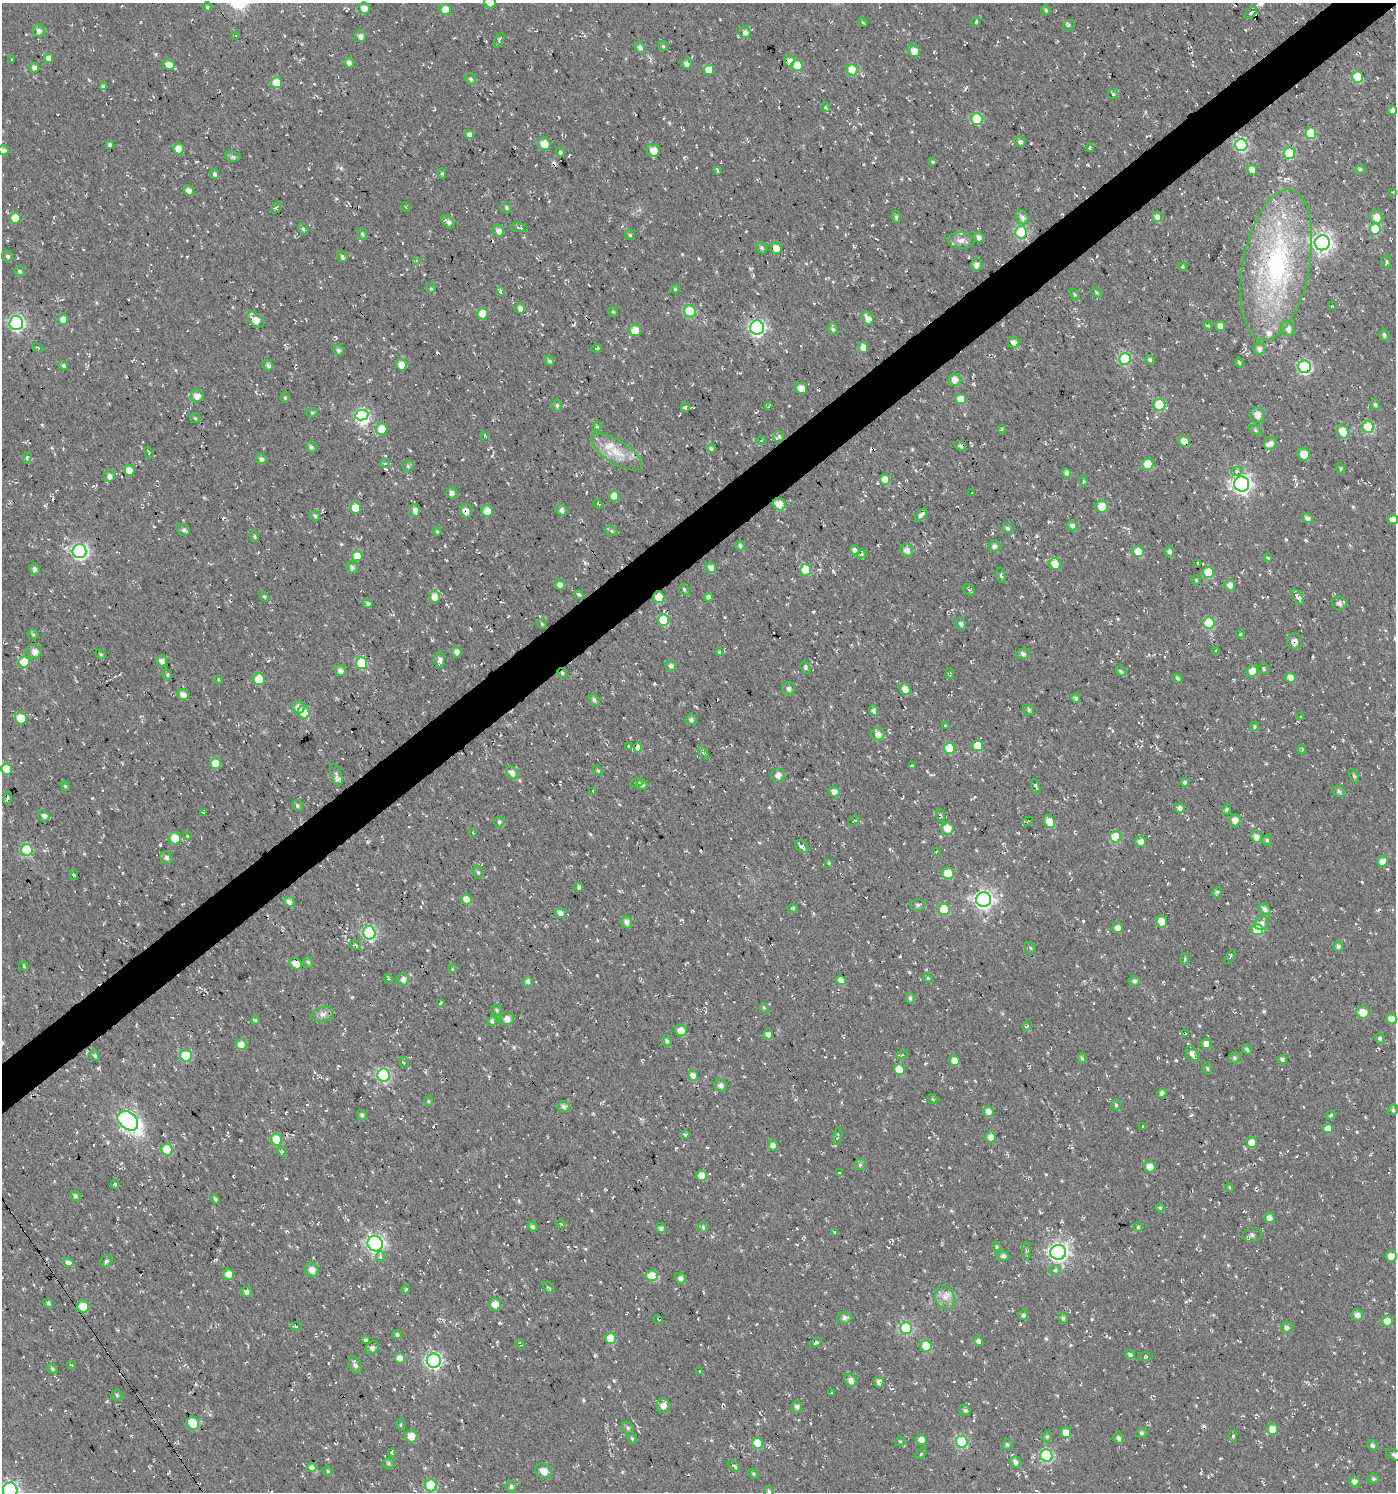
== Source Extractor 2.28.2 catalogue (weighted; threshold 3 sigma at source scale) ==
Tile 10 of 4 x 4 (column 2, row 3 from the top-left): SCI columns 1586-2979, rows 1491-2980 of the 5896 x 5960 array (HDU 1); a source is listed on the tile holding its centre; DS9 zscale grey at full resolution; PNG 1398 x 1494 px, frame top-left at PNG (2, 3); each listed source drawn as its Kron ellipse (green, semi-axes under 4 px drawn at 4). Shown black and unused: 3% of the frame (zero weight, under 2 of 3 exposures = <1% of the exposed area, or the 3 px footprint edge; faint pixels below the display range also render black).
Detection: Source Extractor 2.28.2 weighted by HDU 2 'WHT'; one run over the whole footprint, this tile lists its part. Background -0.0148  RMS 0.0082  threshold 0.0367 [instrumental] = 3 sigma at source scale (4.5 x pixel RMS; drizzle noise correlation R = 1.50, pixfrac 1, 0.0396/0.0396 arcsec/px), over >= 5 px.
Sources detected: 749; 1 inside a brighter object's white glare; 30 cosmic-ray / hot-pixel residue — neither listed nor drawn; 10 inside a brighter listed object's ellipse — not listed separately; of the other 708, all 500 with FLUX_AUTO >= 0.997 (the completeness limit of this list) listed and drawn (208 fainter detections not listed), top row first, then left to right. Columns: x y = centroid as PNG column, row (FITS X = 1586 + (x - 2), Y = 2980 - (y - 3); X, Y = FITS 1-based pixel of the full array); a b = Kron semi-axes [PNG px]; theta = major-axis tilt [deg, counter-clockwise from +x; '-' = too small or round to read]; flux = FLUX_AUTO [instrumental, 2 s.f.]
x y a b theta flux
490 3 6 5 - 8.9
207 7 5 4 - 1.2
364 8 6 6 - 5.7
445 10 6 5 - 11
1046 10 5 4 - 1.4
1251 13 7 4 40 2
976 21 5 3 - 1.2
863 22 5 4 - 1.1
1069 25 6 5 - 1.4
39 31 6 6 - 3.4
745 32 6 6 - 3.6
235 36 3 3 - 1.2
360 36 6 5 - 3.7
499 40 8 4 66 1.8
663 46 5 5 - 1.2
640 47 5 4 - 3.1
914 51 6 6 - 6.7
49 58 5 4 - 5.2
12 60 3 3 - 2
789 61 5 5 - 4.3
349 63 5 4 - 3.7
687 64 5 5 - 3.1
169 65 6 5 - 7.9
797 65 6 5 - 20
34 68 5 5 - 3.2
709 70 5 5 - 13
852 70 5 5 - 26
1358 77 5 5 - 38
470 79 6 5 - 2.1
276 83 5 5 - 22
103 87 4 4 - 3.1
1113 94 5 5 - 1.2
826 107 4 3 - 1.2
1392 110 4 4 - 3.2
977 119 6 5 - 43
1311 133 6 5 - 31
469 135 5 4 - 4.4
1020 142 6 5 - 2.5
544 144 6 6 - 11
110 145 4 4 - 1.9
1241 145 6 6 - 98
1090 148 4 3 - 1.4
179 149 5 5 - 13
3 150 5 5 - 3.3
653 150 6 6 - 9.3
560 152 5 4 - 2.1
1289 153 6 6 - 39
233 156 7 5 -7 2
933 162 4 3 - 1.5
1252 170 5 5 - 5.2
1360 170 5 3 - 1.3
717 171 4 3 - 3.6
442 173 5 4 - 1.2
214 174 5 4 - 2.3
189 191 5 5 - 7
1393 192 3 2 - 1.1
276 207 6 4 57 1.2
406 207 4 3 - 1.2
506 208 5 5 - 2.3
896 217 6 4 -81 1.9
1022 217 7 6 - 3.5
1157 217 5 5 - 4.8
1376 217 6 6 - 8.5
15 218 5 5 - 13
448 222 8 5 -42 3.7
519 228 9 3 -10 1.4
303 229 6 4 -64 1.7
1375 229 5 5 - 45
498 231 6 5 - 4.4
1021 232 6 6 - 72
362 234 6 4 -72 1.5
630 235 5 5 - 1.2
978 237 5 4 - 3.9
961 240 13 8 -5 5.1
1322 243 7 7 - 390
762 248 6 5 - 1.8
776 248 5 5 - 12
8 256 6 5 - 1.7
342 257 5 5 - 1.8
416 260 4 4 - 1.1
1387 262 6 4 -83 1.8
976 265 6 5 - 4.6
1276 265 77 33 79 140
1183 267 4 3 - 1
19 271 5 5 - 1.8
431 288 5 4 - 1
675 289 4 4 - 1.1
500 292 4 3 - 5.4
1097 292 6 3 -47 1.1
1075 295 6 4 -59 1.1
1332 306 3 2 - 1.3
520 308 5 5 - 4.5
690 311 6 6 - 50
613 312 5 4 - 1.1
483 314 6 5 - 16
868 318 7 5 -59 6.9
63 319 5 5 - 8.1
255 320 10 6 -44 9.7
16 323 7 7 - 150
1208 326 4 3 - 4.2
1220 326 5 4 - 5.2
757 328 7 7 - 220
833 329 6 5 - 2.2
1288 329 8 7 - 4.3
635 330 6 6 - 13
1384 335 6 5 - 2.1
1014 342 6 5 - 3.9
863 347 5 5 - 7
38 348 6 3 -30 1
597 348 5 3 - 1.7
1259 349 6 6 - 3.4
338 350 5 5 - 2.3
1125 359 6 6 - 60
1150 360 5 4 - 1.7
549 361 5 4 - 2.2
1239 362 5 4 - 1.4
268 365 5 5 - 2.3
401 365 6 5 - 11
63 366 4 4 - 3
1305 367 6 6 - 120
955 380 6 6 - 5.8
801 388 6 5 - 8.1
197 396 6 6 - 5.9
285 398 5 4 - 1.5
961 399 5 5 - 9.9
557 405 6 4 -87 1.8
1160 405 6 6 - 37
1375 405 5 5 - 1.7
769 406 3 2 - 1.1
685 407 4 3 - 4
312 412 6 3 19 1.2
362 415 6 5 - 71
1257 415 8 7 - 6.3
195 418 5 5 - 1.2
597 427 5 4 - 1
1368 427 6 5 - 54
382 429 6 5 - 18
1001 429 4 3 - 1.1
1255 430 7 4 -29 1.5
1343 432 7 5 -67 23
484 435 3 3 - 1.2
779 436 6 5 - 1.7
761 441 4 4 - 1.2
1184 441 5 5 - 6.5
1271 443 7 6 - 4
960 446 6 4 -40 1.6
311 447 5 5 - 2.5
711 449 4 4 - 1.7
617 452 29 11 -32 17
149 453 6 3 -70 1.3
1304 454 6 6 - 9.2
27 458 6 4 75 1.9
261 459 5 5 - 3.2
385 463 5 4 - 1.4
1148 464 5 5 - 21
408 466 5 5 - 1.6
1341 469 5 4 - 1.2
129 470 5 5 - 8.8
1237 471 6 4 20 1.5
1066 473 5 4 - 2.7
109 476 6 5 - 3.8
885 479 5 5 - 8.3
1083 481 5 4 - 1.3
1242 484 7 7 - 340
452 493 6 5 - 3.3
971 493 3 3 - 1.8
614 496 5 5 - 11
598 504 5 4 - 1
779 504 7 5 -39 11
1102 506 6 6 - 11
355 508 5 5 - 15
415 510 6 5 - 4.6
561 510 6 5 - 2.9
466 511 7 6 - 4.8
487 511 6 5 - 10
921 515 7 4 48 3.9
315 516 5 5 - 2.2
1307 518 5 4 - 3.3
1393 519 5 4 - 6.6
1072 526 5 4 - 3.5
1008 528 5 5 - 1.8
184 530 6 5 - 2.6
611 531 6 5 - 1.3
437 532 4 3 - 1
254 536 5 4 - 1.2
740 546 5 5 - 2
994 546 6 5 - 2.6
855 550 5 4 - 4.4
907 550 7 6 - 4
79 551 7 7 - 210
1138 552 5 5 - 16
1169 552 5 5 - 2.9
862 554 5 4 - 1.9
357 556 5 5 - 16
1268 557 4 3 - 1.2
1055 564 6 5 - 11
1198 564 3 3 - 2.7
352 567 6 5 - 2.2
711 567 6 5 - 4
35 569 6 5 - 2.5
806 570 5 5 - 31
1208 572 5 5 - 23
1001 575 8 4 -76 1.3
1196 580 4 4 - 1.1
560 585 5 5 - 4.3
1230 585 5 5 - 5.1
684 589 6 4 -58 1.4
969 590 6 5 - 1.4
579 595 5 3 - 3.2
264 597 6 3 -44 1.2
435 597 6 5 - 8.8
659 597 6 5 - 10
708 597 4 4 - 3.2
1298 597 9 4 -55 3.5
368 603 5 4 - 2.3
1339 603 7 7 - 3
663 620 5 5 - 32
1209 623 6 5 - 41
542 624 5 4 - 1.1
961 624 6 5 - 2.2
33 634 5 5 - 1.3
1240 634 4 4 - 1.1
1294 641 8 7 - 4.3
1216 650 4 3 - 1.1
34 651 7 7 - 4.6
457 652 5 5 - 4.2
719 652 3 3 - 2.8
101 654 5 4 - 1.2
1023 654 7 5 12 2.3
440 660 8 5 89 3.2
162 661 6 5 - 4.7
24 662 5 5 - 23
362 663 6 5 - 51
671 666 6 5 - 2.4
805 667 7 4 -65 1.5
1264 669 6 5 - 1.3
340 671 5 5 - 4.2
1121 671 6 4 -44 1.8
1252 671 6 5 - 8.8
562 673 5 5 - 1.7
950 673 5 4 - 1
167 674 5 4 - 1.6
1177 678 5 4 - 1.6
1290 678 5 5 - 6.3
259 679 6 6 - 20
218 680 4 2 - 1.2
789 689 6 6 - 2.3
905 689 6 5 - 6.9
183 694 6 5 - 7.2
1076 698 4 4 - 3.1
594 700 6 5 - 2.1
299 707 6 6 - 9.9
873 710 5 4 - 3.2
1029 710 6 5 - 1.7
304 712 6 5 - 27
1301 716 3 2 - 1.2
21 718 6 6 - 18
691 719 5 5 - 2.7
946 726 4 3 - 2
1254 727 5 4 - 1.1
878 734 7 6 - 5.2
628 746 3 3 - 2.3
977 746 5 5 - 16
638 747 5 3 - 5
949 748 5 5 - 28
1302 749 5 3 - 1.3
703 753 7 3 -53 1.2
215 763 5 5 - 13
912 766 4 3 - 2.5
7 769 5 5 - 24
598 771 6 4 -62 1.3
512 773 7 5 -59 4.6
336 774 11 5 -69 2.7
778 775 6 6 - 4.3
1354 776 8 4 -62 1.4
1185 782 4 4 - 2.1
636 783 7 4 14 1.2
642 785 5 5 - 2.8
65 786 5 4 - 1.1
1036 786 8 3 -72 1.4
593 791 4 2 - 1.1
834 791 5 5 - 5.1
1339 791 7 5 -36 2.2
8 798 6 3 66 1.3
297 805 5 5 - 1.9
1180 808 5 5 - 4.2
1226 809 5 4 - 2
204 812 4 3 - 1.1
940 815 7 4 -73 1.3
44 816 6 5 - 5
854 820 6 4 29 1.2
1235 820 6 5 - 5.7
1028 821 5 3 - 1.1
499 822 6 5 - 1.7
1049 822 6 5 - 19
947 828 6 6 - 8.8
473 832 3 2 - 1.2
187 836 4 4 - 1.2
1116 837 5 5 - 42
1256 837 6 5 - 4.9
175 838 6 6 - 18
1267 840 5 4 - 1.5
1141 842 5 5 - 5
802 847 7 5 -45 2.4
27 850 6 6 - 54
936 852 3 3 - 1
166 858 7 5 -62 2.4
1383 861 5 5 - 6.3
829 863 4 4 - 1.3
478 872 7 5 -72 1.7
948 873 6 6 - 16
74 875 5 3 - 1.2
579 887 4 4 - 3.1
1217 892 5 4 - 2.2
466 899 5 5 - 10
984 899 7 7 - 340
289 902 6 5 - 3.6
917 905 7 5 0 2.1
792 908 5 4 - 1.5
944 909 5 5 - 33
1265 909 6 5 - 4
560 913 5 5 - 4.5
1161 921 6 5 - 8.3
627 922 6 5 - 4
1262 923 7 6 - 4.1
1117 928 5 5 - 4.8
1257 930 5 5 - 26
369 933 7 6 - 110
356 945 5 4 - 1.5
1338 946 5 5 - 2.2
1030 948 6 5 - 1.3
1230 957 8 3 56 1.1
1185 959 5 3 - 1.3
308 962 6 5 - 1.5
296 964 7 5 -29 9
24 966 5 3 - 1.1
452 969 3 3 - 1.3
928 978 5 4 - 1
388 979 5 4 - 1.3
403 979 6 5 - 4.4
841 980 5 4 - 4.8
528 981 5 5 - 2.5
1134 981 5 5 - 2.5
910 998 6 4 -90 1.9
440 1003 3 2 - 1
764 1008 5 4 - 1.1
497 1010 6 5 - 1.4
1363 1012 7 6 - 13
323 1014 11 7 16 3.6
507 1019 7 6 - 5.2
1392 1019 6 5 - 7.3
255 1020 4 4 - 1.6
492 1021 5 4 - 1.9
1027 1026 5 3 - 1.1
681 1030 6 5 - 7.6
1186 1033 3 3 - 2.1
768 1035 5 5 - 3.9
1380 1038 5 5 - 1.9
667 1041 5 5 - 1.8
241 1044 5 5 - 6.9
1206 1044 5 5 - 5.8
1247 1049 5 4 - 1.8
1192 1054 8 5 -62 5.4
902 1055 6 3 19 1
95 1056 5 4 - 1.9
186 1056 6 6 - 34
1234 1057 5 5 - 2
1082 1058 5 4 - 1.3
1282 1059 5 4 - 1.9
955 1061 5 5 - 8
404 1062 5 3 - 1
1207 1068 6 4 -73 1.3
899 1069 5 5 - 13
384 1075 6 6 - 100
693 1075 6 4 -79 5.4
721 1085 6 6 - 3.4
1162 1093 4 4 - 3.6
933 1099 6 4 -24 1.2
429 1101 5 4 - 1
1116 1105 5 4 - 1.3
564 1107 6 5 - 2.8
1393 1110 5 5 - 2.1
988 1112 5 5 - 5.2
362 1115 5 5 - 2
1331 1115 5 4 - 1.6
128 1121 11 8 -41 230
1143 1127 4 2 - 1.2
1328 1128 5 5 - 7.4
685 1134 4 3 - 1.6
838 1136 9 3 80 1.3
991 1137 5 5 - 5.2
277 1140 6 5 - 31
1252 1143 5 5 - 10
773 1146 5 4 - 4.9
167 1150 6 5 - 23
282 1151 5 4 - 1.3
860 1165 6 5 - 1.6
1150 1167 6 5 - 8.1
839 1173 3 3 - 1.4
702 1176 5 5 - 8.7
115 1184 4 3 - 1.7
1229 1188 4 3 - 1
75 1196 5 5 - 2
215 1199 4 3 - 2.3
1160 1208 4 4 - 1.1
1269 1218 5 5 - 4.8
561 1224 5 3 - 1.2
532 1226 5 4 - 2
703 1227 5 5 - 1.7
1138 1227 5 5 - 1.2
661 1228 5 5 - 2.4
835 1232 4 3 - 2.1
1252 1235 9 7 6 3.2
375 1244 8 7 - 260
996 1247 4 4 - 1.1
1026 1251 8 3 -86 1.6
1058 1252 8 7 - 360
381 1256 5 4 - 3
1003 1256 6 5 - 2.9
1391 1256 5 5 - 7.7
106 1261 6 5 - 1.8
68 1263 5 4 - 3
312 1270 7 6 - 5.5
1055 1270 5 5 - 1.5
229 1274 6 5 - 8.1
652 1276 6 5 - 20
680 1278 6 5 - 3
549 1288 6 3 -40 1.3
406 1290 4 3 - 2
247 1292 5 5 - 3.3
945 1297 12 9 -71 6.4
48 1303 5 4 - 2.3
495 1304 6 5 - 9.9
83 1306 6 6 - 15
1023 1315 5 4 - 2.2
1357 1315 6 5 - 4.8
844 1318 7 6 - 3.4
1063 1318 5 4 - 1.9
658 1319 5 3 - 1
1387 1321 5 5 - 10
297 1327 5 4 - 1.8
906 1328 6 6 - 77
1286 1328 6 5 - 3.2
397 1334 5 4 - 1.8
611 1338 5 5 - 19
365 1340 3 3 - 1.8
979 1341 4 4 - 3.7
815 1343 6 4 27 2.1
520 1344 5 2 - 1.2
926 1346 5 5 - 27
372 1348 7 6 - 2.9
1130 1355 5 4 - 2.3
1145 1356 7 3 -1 1.1
400 1358 5 5 - 7
434 1361 7 7 - 200
71 1365 4 3 - 1.1
355 1365 9 5 -67 3.1
52 1369 5 4 - 1.5
700 1371 3 3 - 1.2
851 1380 7 6 - 4.5
879 1382 6 5 - 3.3
831 1393 4 3 - 1.9
117 1395 5 5 - 1.5
663 1406 7 6 - 6.1
797 1407 6 5 - 2.4
965 1410 6 5 - 1.9
193 1423 6 6 - 21
401 1425 6 3 -79 1.1
628 1428 7 5 -47 1.8
1272 1429 5 5 - 10
1066 1433 5 5 - 7.3
1142 1433 6 5 - 1.5
411 1436 6 6 - 9.1
1233 1436 5 4 - 1.3
1047 1437 6 4 -89 1.4
632 1438 6 4 -68 1.1
1119 1438 5 5 - 2.4
921 1440 5 5 - 5.2
900 1441 5 5 - 1.1
962 1442 6 6 - 66
757 1443 5 5 - 18
1007 1445 5 5 - 1.6
1372 1445 5 5 - 2.3
392 1452 4 3 - 1.6
921 1454 6 3 38 1.1
1394 1455 9 5 -27 2.5
1046 1456 6 6 - 86
1015 1462 6 5 - 3
389 1463 6 5 - 1.4
734 1466 7 3 -43 2.1
312 1468 4 4 - 4.8
328 1471 5 4 - 1.2
544 1471 9 7 -39 7.1
753 1474 5 4 - 1.1
1373 1479 5 5 - 1.4
1354 1481 5 5 - 4.7
431 1485 6 6 - 42
511 1487 6 5 - 2.1
10 1490 7 7 - 230
769 1491 5 4 - 1.4
Overlapping masked pixels (flux is a lower limit): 9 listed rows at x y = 1021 232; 1276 265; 1305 367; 1184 441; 466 511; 659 597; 562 673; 1049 822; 193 1423
Isophote crosses this tile's border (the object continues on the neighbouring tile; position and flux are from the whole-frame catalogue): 6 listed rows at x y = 490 3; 3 150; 1393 519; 1394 1455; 10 1490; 769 1491